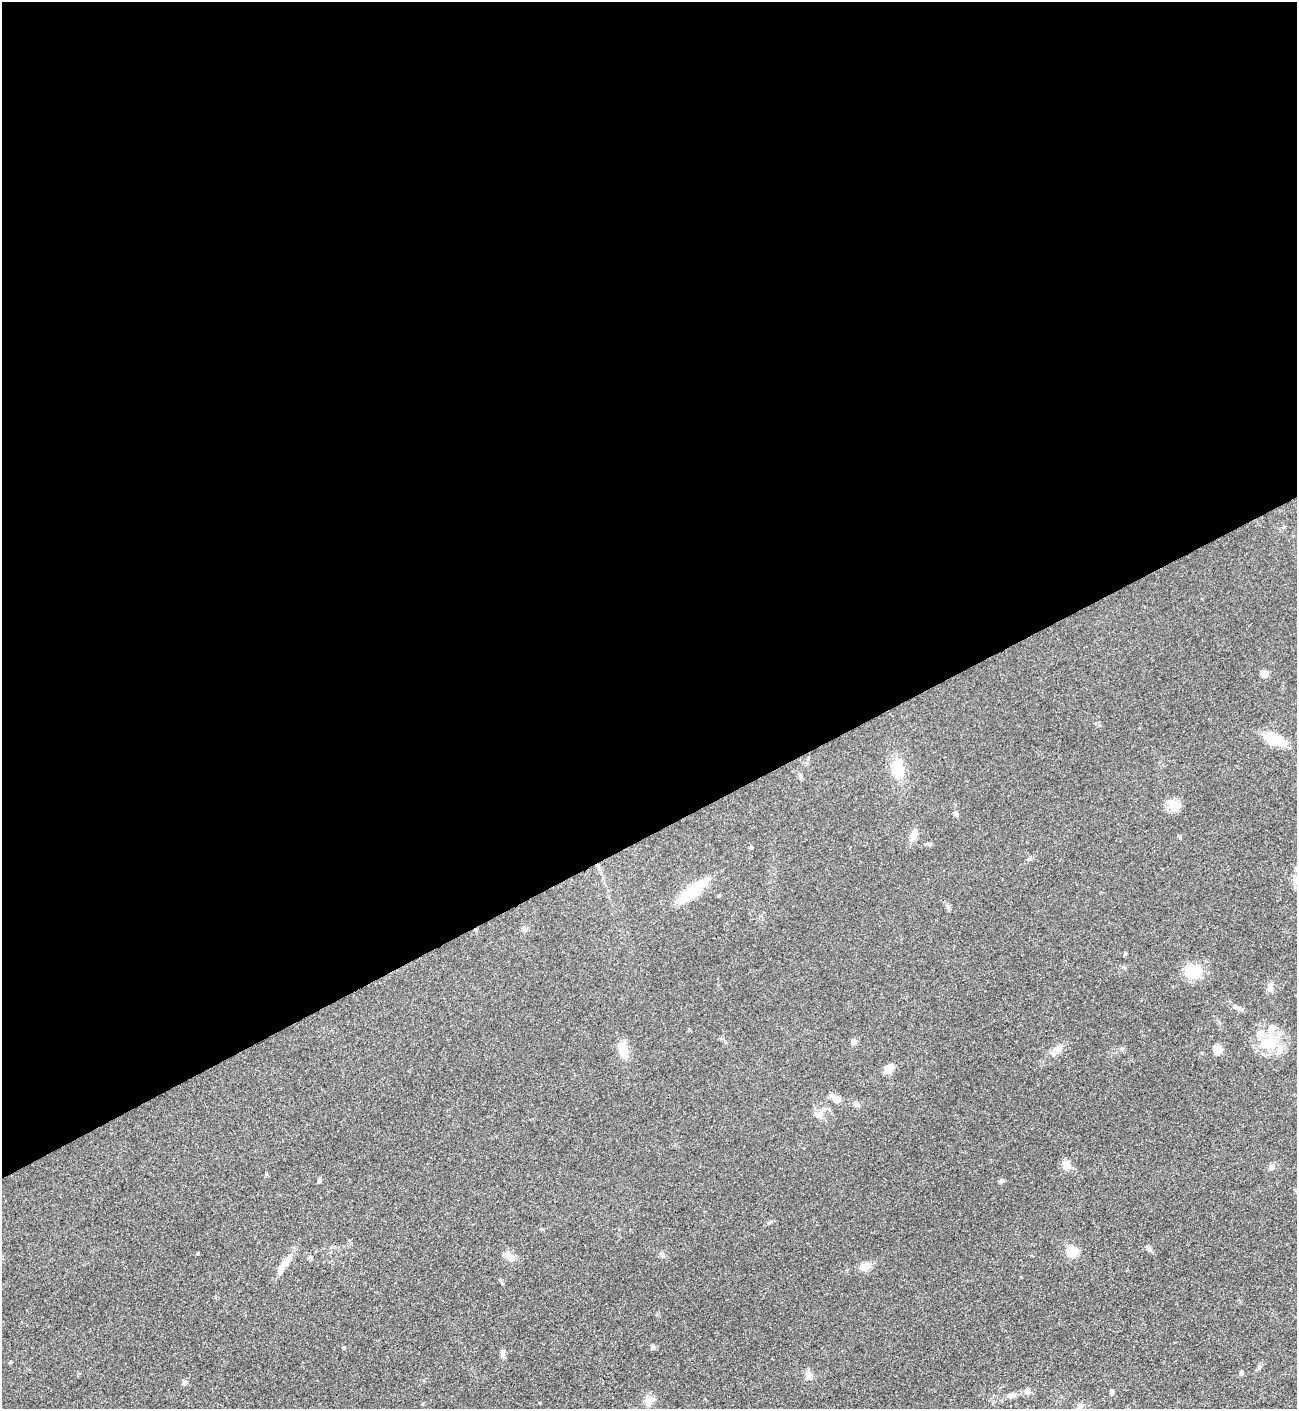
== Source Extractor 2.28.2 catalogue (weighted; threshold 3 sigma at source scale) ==
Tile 2 of 4 x 4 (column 2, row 1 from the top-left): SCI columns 1581-2875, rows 4223-5629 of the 5618 x 5630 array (HDU 1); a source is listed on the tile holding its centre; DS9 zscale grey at full resolution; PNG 1299 x 1411 px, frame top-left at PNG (2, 2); no overlay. Shown black and unused: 59% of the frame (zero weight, under 3 of 4 exposures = <1% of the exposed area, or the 3 px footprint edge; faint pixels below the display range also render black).
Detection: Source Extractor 2.28.2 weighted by HDU 2 'WHT'; one run over the whole footprint, this tile lists its part. Background 0.0649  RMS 0.0058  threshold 0.0261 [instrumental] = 3 sigma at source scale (4.5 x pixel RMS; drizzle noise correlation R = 1.50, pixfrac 1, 0.05/0.05 arcsec/px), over >= 5 px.
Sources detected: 46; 1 inside a brighter object's white glare — not listed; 4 inside a brighter listed object's ellipse — not listed separately; the other 41 listed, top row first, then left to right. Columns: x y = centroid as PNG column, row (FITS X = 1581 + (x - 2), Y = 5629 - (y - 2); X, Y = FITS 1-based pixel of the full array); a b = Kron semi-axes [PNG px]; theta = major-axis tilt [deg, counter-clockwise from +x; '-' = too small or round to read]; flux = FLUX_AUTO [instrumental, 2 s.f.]
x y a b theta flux
1264 674 6 5 - 5.1
1274 739 20 9 -24 18
897 769 24 14 -76 13
1174 805 17 11 -25 7.1
956 814 7 5 -62 1.4
913 835 14 7 70 4.8
693 891 36 10 38 25
948 906 7 5 -70 1.3
1193 972 15 12 14 18
1270 987 11 8 69 2.8
1237 1007 16 5 -32 2.5
853 1042 4 4 - 8
1271 1042 25 17 -75 16
1058 1049 12 10 35 3.9
623 1050 22 11 -78 8
1217 1050 10 8 78 6.1
889 1068 9 7 37 6
836 1099 11 8 -24 3.8
857 1105 9 4 -35 1.2
818 1115 12 10 30 4.1
1066 1165 8 7 - 6.2
1272 1167 8 7 - 2.4
319 1181 6 4 58 1
1002 1181 6 5 - 1.1
331 1247 6 4 19 0.76
1071 1252 10 9 - 12
198 1253 4 3 - 0.49
662 1254 8 5 -50 1.4
509 1256 14 8 -45 3.5
309 1257 6 5 - 0.92
285 1263 33 7 56 7.5
864 1267 11 7 8 6.3
503 1353 12 5 -83 2.1
1259 1367 5 5 - 0.8
1241 1373 6 5 - 1.2
809 1375 11 8 -54 3.4
184 1383 6 6 - 1.3
1027 1391 8 5 -62 1.4
1111 1392 6 4 81 1
1011 1395 11 6 19 2.5
648 1402 12 9 -84 3.7
Unlisted compact peaks at least as high as the median listed source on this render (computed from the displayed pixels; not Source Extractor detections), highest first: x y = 1150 1250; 652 1348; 1125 953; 344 1347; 771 1221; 1122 1048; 266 1174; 542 1229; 930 844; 1180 838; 502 1283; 1029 859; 1123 967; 11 1362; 1099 725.